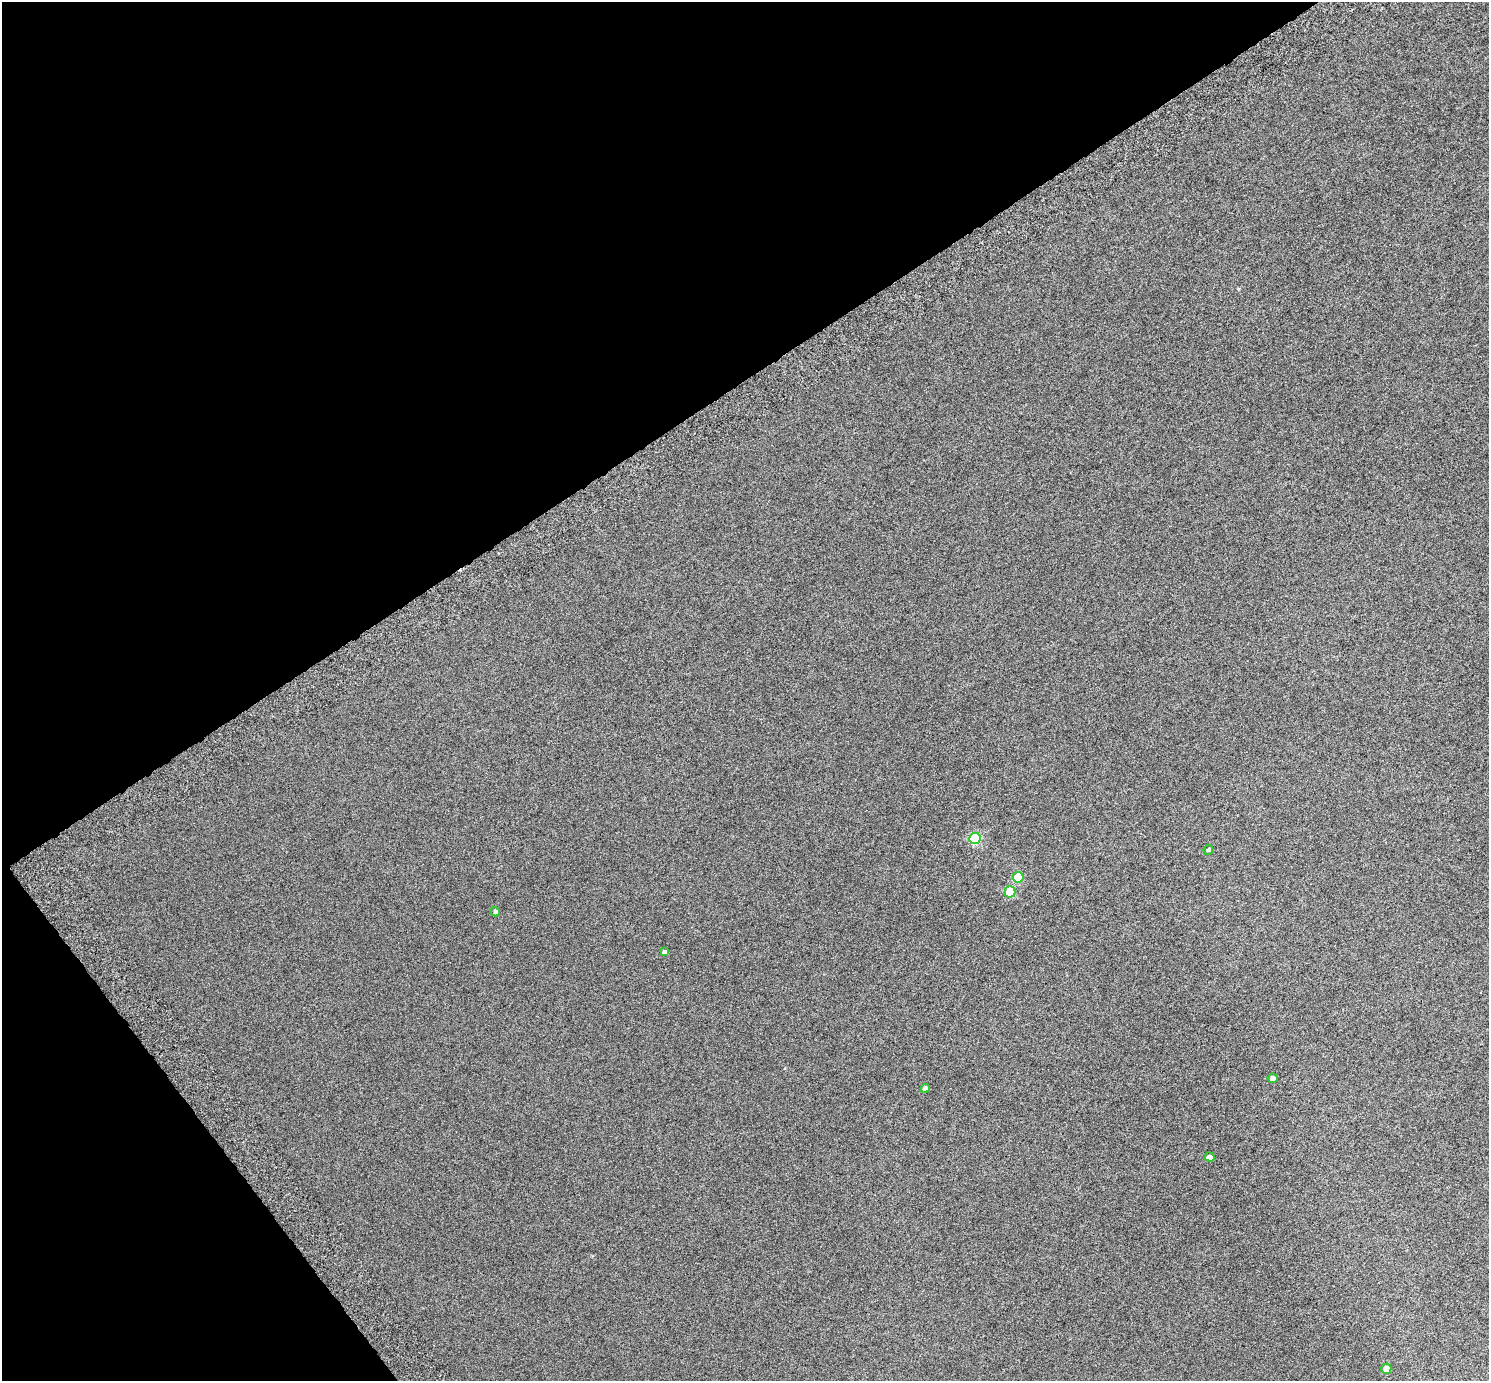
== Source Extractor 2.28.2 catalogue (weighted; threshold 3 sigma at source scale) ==
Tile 5 of 4 x 4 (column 1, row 2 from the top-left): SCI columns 64-1550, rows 2973-4351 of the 6078 x 6006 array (HDU 1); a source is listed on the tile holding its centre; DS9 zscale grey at full resolution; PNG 1491 x 1383 px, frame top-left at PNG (2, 2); each listed source drawn as its Kron ellipse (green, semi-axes under 4 px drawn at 4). Shown black and unused: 33% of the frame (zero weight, under 6 of 12 exposures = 4% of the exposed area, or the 3 px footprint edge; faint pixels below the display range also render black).
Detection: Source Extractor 2.28.2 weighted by HDU 2 'WHT'; one run over the whole footprint, this tile lists its part. Background 8.45e-05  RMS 0.003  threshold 0.0121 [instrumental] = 3 sigma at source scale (4.09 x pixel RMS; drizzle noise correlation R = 1.36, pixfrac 0.8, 0.0396/0.0396 arcsec/px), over >= 5 px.
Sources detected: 10; all 10 listed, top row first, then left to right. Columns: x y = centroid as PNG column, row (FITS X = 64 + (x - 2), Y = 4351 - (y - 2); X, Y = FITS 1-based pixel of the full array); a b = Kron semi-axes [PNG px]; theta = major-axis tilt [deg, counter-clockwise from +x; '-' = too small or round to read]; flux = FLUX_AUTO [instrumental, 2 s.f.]
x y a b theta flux
975 839 5 5 - 19
1208 850 5 4 - 0.43
1018 877 5 5 - 7.5
1010 892 5 5 - 11
495 912 5 4 - 0.52
664 952 4 3 - 0.59
1273 1078 5 4 - 0.98
925 1088 4 4 - 0.78
1210 1157 5 4 - 1.5
1386 1369 5 5 - 2